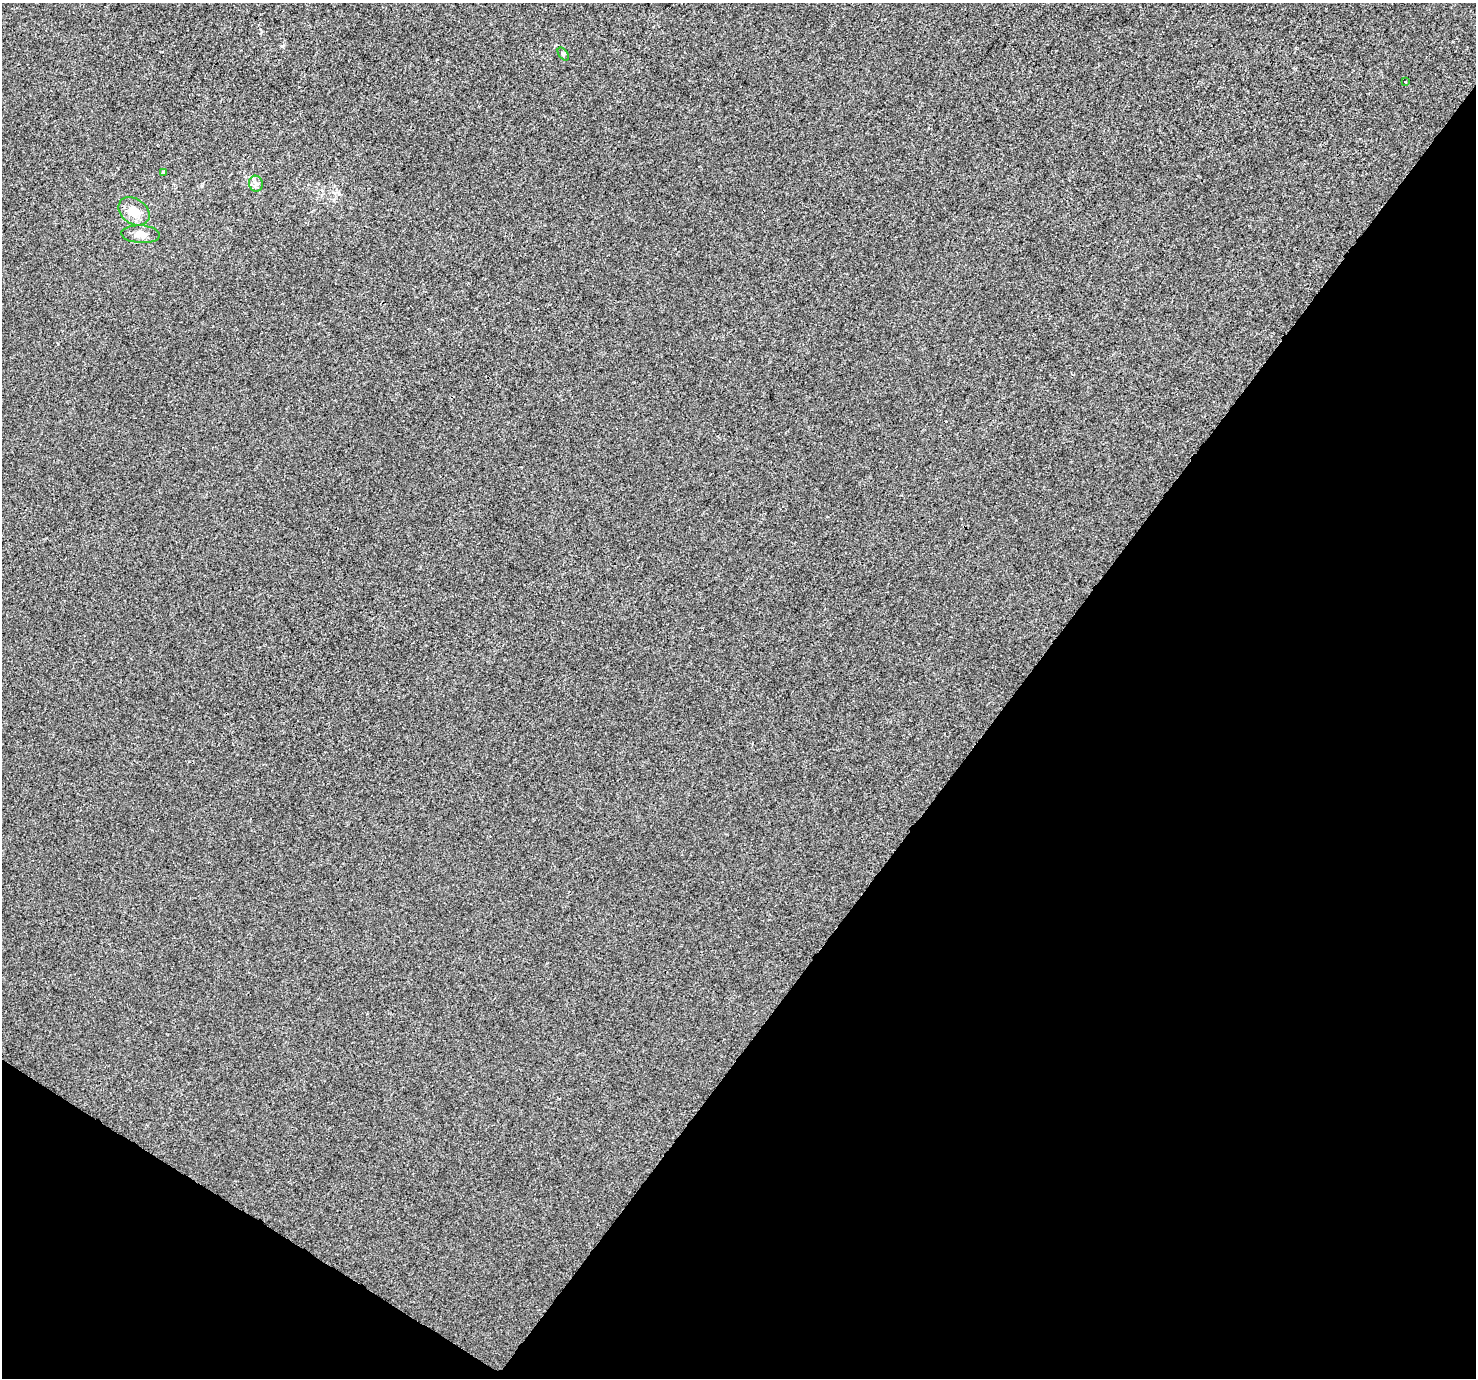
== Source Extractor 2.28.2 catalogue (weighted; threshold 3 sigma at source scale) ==
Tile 15 of 4 x 4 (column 3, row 4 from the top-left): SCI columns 2989-4462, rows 299-1674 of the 5971 x 6036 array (HDU 1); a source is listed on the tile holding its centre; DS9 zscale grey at full resolution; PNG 1478 x 1380 px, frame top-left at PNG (2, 3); each listed source drawn as its Kron ellipse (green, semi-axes under 4 px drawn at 4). Shown black and unused: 35% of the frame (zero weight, under 3 of 4 exposures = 5% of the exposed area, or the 3 px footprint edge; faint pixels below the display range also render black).
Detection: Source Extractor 2.28.2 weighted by HDU 2 'WHT'; one run over the whole footprint, this tile lists its part. Background 1.83e-04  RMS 0.0044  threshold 0.0197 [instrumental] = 3 sigma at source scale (4.5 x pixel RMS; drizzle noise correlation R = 1.50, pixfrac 1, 0.0396/0.0396 arcsec/px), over >= 5 px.
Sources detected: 6; all 6 listed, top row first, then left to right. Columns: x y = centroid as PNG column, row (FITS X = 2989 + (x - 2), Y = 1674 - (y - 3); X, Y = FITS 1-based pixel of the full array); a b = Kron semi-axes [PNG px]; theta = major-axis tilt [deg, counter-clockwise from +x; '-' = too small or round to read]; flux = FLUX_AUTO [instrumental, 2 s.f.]
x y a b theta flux
563 54 7 4 -53 0.6
1405 82 3 2 - 0.75
163 172 4 3 - 0.43
256 184 8 7 - 1.5
134 211 17 12 -35 6.2
141 234 19 9 -3 3.5